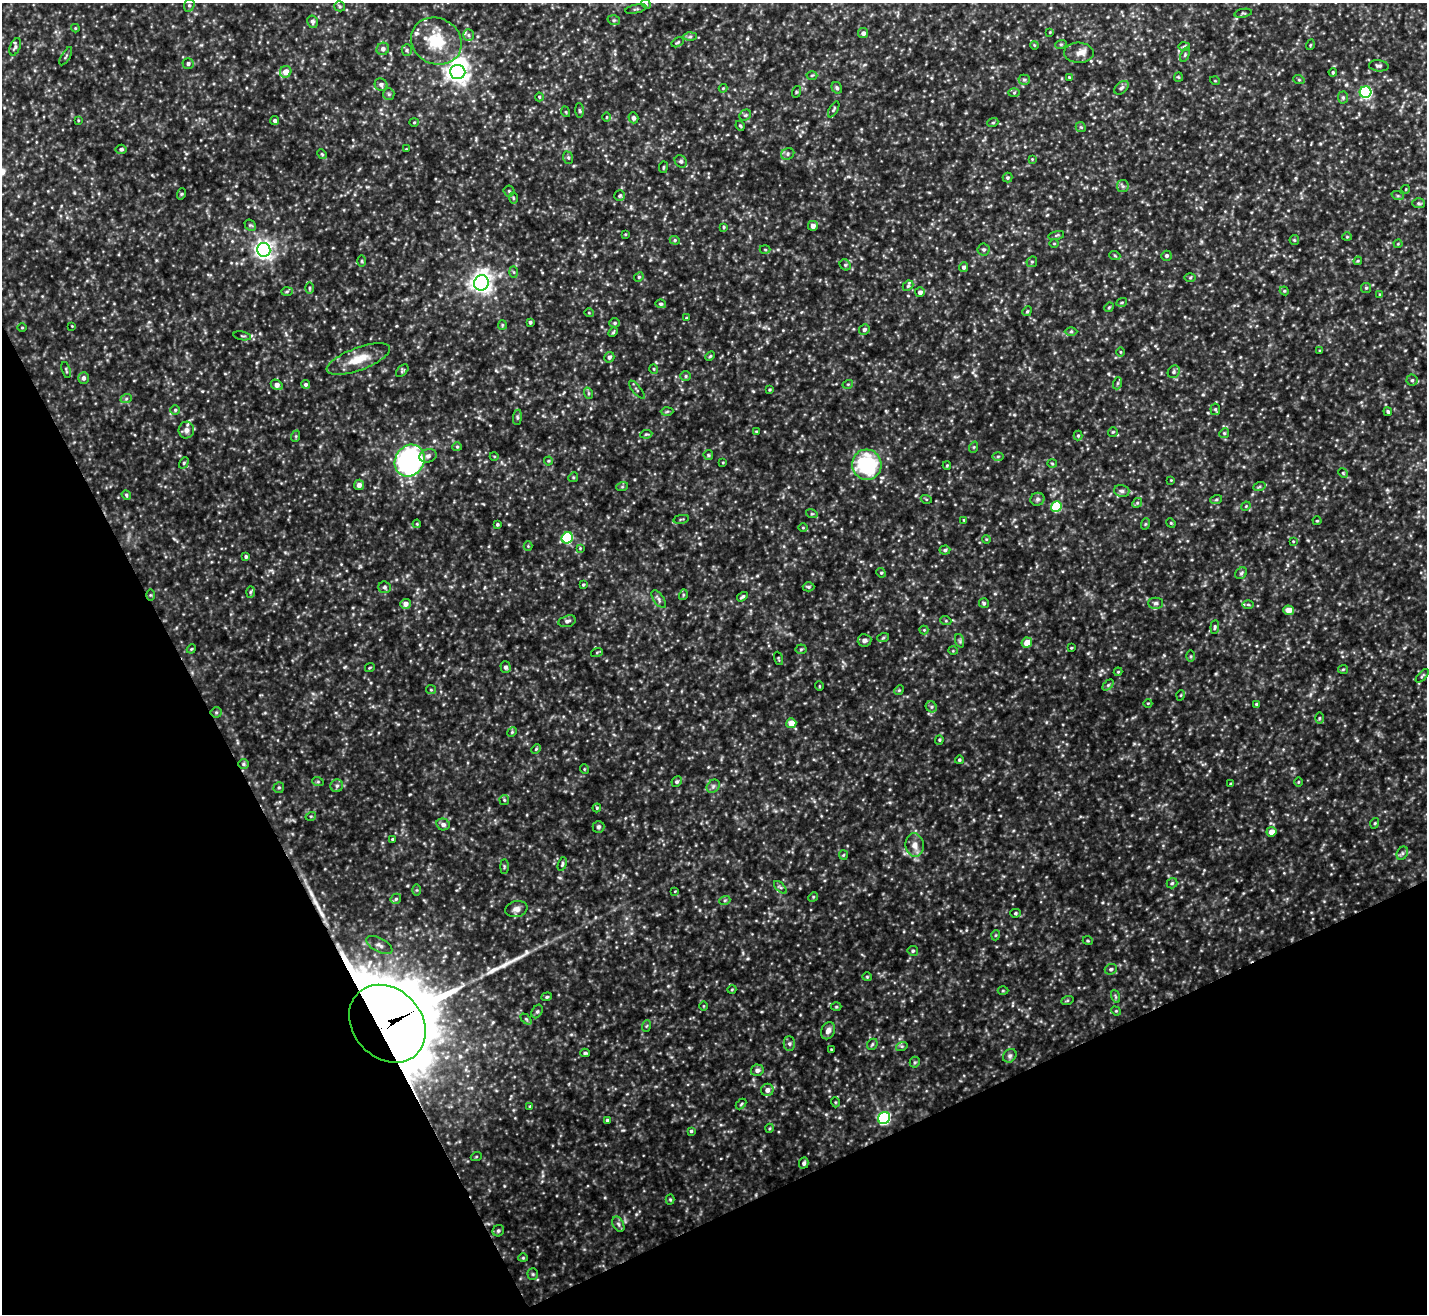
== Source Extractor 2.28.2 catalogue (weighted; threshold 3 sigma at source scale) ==
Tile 14 of 4 x 4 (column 2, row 4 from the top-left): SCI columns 1425-2849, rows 154-1465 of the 5699 x 5686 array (HDU 1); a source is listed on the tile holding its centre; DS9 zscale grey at full resolution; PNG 1429 x 1316 px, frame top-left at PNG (2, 3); each listed source drawn as its Kron ellipse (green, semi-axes under 4 px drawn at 4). Shown black and unused: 25% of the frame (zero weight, under 3 of 5 exposures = <1% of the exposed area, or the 3 px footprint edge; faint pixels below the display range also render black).
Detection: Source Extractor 2.28.2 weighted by HDU 2 'WHT'; one run over the whole footprint, this tile lists its part. Background 0.207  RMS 0.025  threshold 0.113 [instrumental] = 3 sigma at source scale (4.5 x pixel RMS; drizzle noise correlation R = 1.50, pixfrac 1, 0.05/0.05 arcsec/px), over >= 5 px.
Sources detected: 324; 1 inside a brighter object's white glare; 2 long thin detections or spike segments (spike, bleed or trail) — neither listed nor drawn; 3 inside a brighter listed object's ellipse — not listed separately; the other 318 listed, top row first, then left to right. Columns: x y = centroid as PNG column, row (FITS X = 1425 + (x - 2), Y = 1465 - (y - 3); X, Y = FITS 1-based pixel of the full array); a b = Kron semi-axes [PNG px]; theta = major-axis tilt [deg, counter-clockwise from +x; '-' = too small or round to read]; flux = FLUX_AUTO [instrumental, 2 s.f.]
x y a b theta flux
646 4 5 4 - 3
189 5 6 5 - 4.6
340 6 5 5 - 3.8
636 9 11 3 12 3.9
1243 13 9 3 10 3.2
614 20 6 5 - 3.9
313 22 6 5 - 5.4
75 28 4 4 - 2.3
1050 32 4 4 - 2.1
863 33 5 5 - 9.3
468 35 6 5 - 6.6
690 37 6 4 1 4.4
436 41 26 23 -27 100
678 42 6 3 31 3.1
1061 44 6 3 18 3.2
1034 45 4 3 - 2.2
1310 45 5 3 - 2.2
1184 46 6 4 2 3.7
15 47 9 5 69 5.9
383 49 6 6 - 8.8
407 50 5 5 - 3.9
1079 53 15 10 -1 19
1185 55 7 4 67 3.8
66 56 10 2 59 3.2
188 64 5 5 - 6.6
1379 66 10 5 -6 7.2
286 72 6 5 - 22
458 72 7 7 - 1600
1333 72 4 3 - 2.7
812 75 5 3 - 2.8
1069 77 3 3 - 2.2
1178 77 5 4 - 2.6
1024 80 5 5 - 4
1299 80 6 3 -19 2.8
1215 81 5 3 - 2
381 85 6 6 - 7.4
723 88 4 4 - 2.4
837 88 6 5 - 4.6
1121 88 8 5 39 6.4
796 92 6 3 73 2.8
1366 92 6 5 - 370
1014 93 6 4 2 3.1
389 94 6 5 - 4.4
539 97 4 4 - 2.3
1343 97 6 5 - 4.1
834 109 9 3 61 4.1
579 110 7 3 -88 3.7
566 112 5 3 - 2.3
745 115 6 5 - 4.3
607 117 5 3 - 1.9
633 118 5 5 - 7.6
78 120 4 3 - 2.2
275 121 4 4 - 5.3
414 122 4 4 - 2.7
993 122 5 3 - 2.5
740 126 5 4 - 3.2
1081 127 5 4 - 3.3
121 149 5 4 - 4.7
406 149 3 2 - 1.9
322 154 5 4 - 2.7
788 154 7 5 25 6
568 158 6 5 - 4.2
1032 159 4 4 - 2.3
681 161 7 5 -44 5
663 167 6 3 82 2.9
1007 178 5 5 - 4.1
1123 186 6 6 - 5.3
1406 189 4 3 - 1.8
509 191 5 5 - 4.1
181 194 6 3 71 2.5
620 195 5 5 - 4
1398 196 6 4 -19 3.8
513 198 6 4 -88 3.3
1419 203 6 5 - 4.1
250 225 6 5 - 4
813 226 5 5 - 12
724 227 4 4 - 2.9
625 234 3 3 - 2.1
1056 235 8 3 13 3.5
1347 237 4 4 - 2.5
675 240 5 4 - 3.7
1294 240 5 5 - 2.9
1054 244 5 3 - 2
1398 244 4 4 - 2.3
984 249 6 6 - 5.8
264 250 7 6 - 1100
765 250 5 3 - 2.6
1115 256 6 3 -20 2.8
1166 256 5 5 - 5.3
362 261 6 4 -90 2.9
1358 261 4 3 - 2.5
1032 262 6 5 - 3.7
845 265 6 5 - 3.8
964 267 5 4 - 6.7
514 272 6 4 -88 3.1
639 277 5 4 - 3.4
1190 278 5 3 - 2.8
481 283 8 7 - 1500
908 286 6 4 43 3.9
309 288 6 4 -90 3.5
1366 288 5 5 - 3.8
287 291 6 4 2 3.7
1284 291 4 4 - 2.9
920 292 5 5 - 9.1
1380 294 4 4 - 2.6
1122 302 5 3 - 2.4
661 304 5 4 - 4.6
1109 307 5 4 - 3
1027 311 5 4 - 3.4
589 313 5 3 - 2
686 318 4 3 - 2.3
530 322 3 3 - 4.4
615 323 5 4 - 4.2
502 325 5 4 - 3.1
72 326 2 2 - 1.7
22 328 4 3 - 1.9
864 329 5 5 - 6.1
1071 331 6 4 1 3.5
613 332 5 4 - 3
242 336 9 2 -11 3
1320 351 3 3 - 2.4
1120 352 5 3 - 2.5
710 356 5 4 - 3
609 357 5 5 - 7.3
358 359 33 11 20 54
654 369 5 3 - 2.2
66 370 8 2 -72 3
402 371 7 5 47 4.5
1174 372 7 5 51 5.2
686 376 5 5 - 4.1
83 378 6 5 - 7
1412 380 5 5 - 4.2
1118 383 6 4 70 3.6
306 384 4 4 - 5.1
848 384 5 3 - 2.4
277 385 6 4 -31 14
637 390 11 3 -51 4.4
769 390 4 4 - 2.9
588 393 6 4 -71 3.7
126 399 6 3 19 3.4
1215 409 5 5 - 4
175 410 5 5 - 3.8
667 411 6 4 2 3.2
1388 412 4 4 - 4.1
517 417 8 4 83 4.4
186 430 8 8 - 11
756 431 4 3 - 2.1
1113 432 5 5 - 3.1
1224 433 5 4 - 3.3
646 434 6 4 7 3.5
1078 435 5 4 - 3.1
296 436 6 4 72 3
457 447 4 4 - 3.3
974 447 5 3 - 2.7
708 455 5 4 - 3.1
428 456 9 6 18 9
494 456 4 3 - 2.3
998 456 6 4 1 3.5
410 461 16 14 59 580
548 461 4 4 - 2.8
723 462 4 2 - 1.8
184 463 6 4 61 3.5
1052 464 5 3 - 2.3
867 465 15 14 - 220
947 465 4 4 - 2.6
1343 473 5 4 - 2.9
573 477 5 4 - 3.2
1171 480 3 3 - 1.7
359 485 5 5 - 11
622 487 6 4 19 3.1
1259 487 6 4 19 3.6
1122 491 8 5 -15 7.3
126 495 5 4 - 3.1
926 499 5 3 - 2.5
1037 499 7 6 - 6.5
1216 500 6 4 20 3.2
1137 503 5 4 - 3.5
1246 506 5 3 - 2.2
1056 507 5 5 - 140
812 514 6 3 -17 2.8
681 519 8 2 11 2.5
964 520 4 3 - 2.2
1317 521 4 4 - 2.3
1171 523 5 4 - 3
417 524 4 3 - 2.1
497 524 4 4 - 3.7
1145 524 6 3 71 2.8
803 528 5 3 - 2.1
567 538 6 5 - 170
986 539 4 3 - 2.2
1293 541 4 2 - 1.7
528 546 4 4 - 2.4
580 548 4 4 - 2.3
945 550 5 4 - 4.4
246 557 4 4 - 4.6
881 573 5 4 - 3.3
1241 573 6 5 - 4.5
583 585 3 3 - 2.7
385 587 6 5 - 4.9
808 587 6 4 -1 3.9
250 592 6 4 87 3.3
150 595 5 4 - 2.7
683 595 5 3 - 3
742 597 6 3 32 5
659 599 10 5 -54 7.3
984 603 5 4 - 4.3
1156 603 7 5 0 6.9
405 604 5 5 - 13
1248 604 6 4 -2 3.2
1289 610 5 5 - 23
567 621 9 5 15 7.4
946 621 5 3 - 2.6
1215 627 7 4 84 4.3
924 630 4 4 - 2.7
883 638 6 4 19 3.5
864 640 7 6 - 9.4
960 641 7 4 -72 4.3
1027 643 5 5 - 27
1071 648 3 3 - 2
191 649 5 3 - 2.5
801 649 5 5 - 3.7
953 651 5 3 - 2
597 652 6 4 19 2.8
1191 656 5 4 - 3
778 658 7 3 -71 2.4
370 667 5 3 - 2.3
506 667 6 5 - 6.2
1343 669 5 4 - 2.9
1118 672 4 4 - 2.7
1422 676 8 3 47 3.8
1108 685 6 4 45 4.2
819 686 5 3 - 1.9
431 690 5 4 - 2.9
899 690 5 4 - 3
1181 695 5 3 - 2.4
1148 703 4 3 - 1.9
1257 704 4 3 - 3.4
931 707 6 5 - 4.8
216 712 5 5 - 3.9
1319 718 6 4 89 3
791 723 5 5 - 29
512 732 5 4 - 3.2
939 740 5 4 - 3
536 749 5 4 - 3
959 760 4 4 - 3.4
243 764 5 5 - 4.2
584 769 5 3 - 2.2
318 782 6 4 -19 3.1
677 782 5 5 - 5
1298 782 5 3 - 2.2
1231 784 3 3 - 3.1
337 786 6 6 - 7
713 786 7 6 - 6.5
279 788 6 5 - 4.2
504 800 5 4 - 3.2
597 808 4 4 - 2.5
311 816 5 3 - 2.9
1375 823 5 3 - 2.8
443 824 7 6 - 9.1
598 827 6 6 - 5.1
1271 832 5 5 - 19
392 839 3 3 - 2.9
915 845 12 9 -83 20
1402 853 7 5 61 5.3
843 855 4 4 - 2.7
562 864 7 3 72 4.3
504 866 7 3 -90 3.3
1172 883 5 5 - 3.8
780 887 8 4 -45 4.7
417 890 6 4 90 3
675 891 4 2 - 1.7
813 897 5 4 - 3.1
396 899 5 5 - 4.7
725 900 6 3 19 3.3
516 909 11 8 10 13
1015 913 5 4 - 3.7
996 935 5 3 - 2.4
1088 941 5 3 - 2.6
379 945 14 7 -28 14
913 951 5 5 - 4.4
1111 969 6 5 - 5
867 977 4 4 - 2.5
732 989 4 3 - 2.3
1003 991 5 3 - 2.6
1115 996 6 4 -71 3.4
547 997 5 4 - 3.6
1067 1001 6 4 20 3.1
703 1006 5 3 - 2
836 1007 5 3 - 2.5
537 1011 7 5 62 5
1116 1011 5 4 - 2.7
526 1019 6 4 -45 3.9
387 1024 42 34 -47 27000
646 1026 6 3 70 3
828 1031 9 6 66 14
789 1044 7 5 -89 5.9
872 1044 6 5 - 3.9
902 1046 6 4 17 3.6
831 1049 3 2 - 1.8
585 1053 5 3 - 4.1
1010 1056 7 6 - 6.6
915 1062 5 5 - 3.6
757 1070 6 5 - 9.3
767 1090 6 6 - 13
835 1102 5 3 - 2.5
741 1104 6 3 45 3
530 1106 4 4 - 2.9
884 1118 6 6 - 320
607 1120 4 4 - 3.3
770 1128 4 3 - 2.5
691 1131 4 4 - 3.5
476 1157 5 3 - 2.4
804 1163 5 4 - 6.5
670 1199 5 4 - 3
618 1224 8 5 -60 6.8
498 1231 6 5 - 5
523 1258 4 4 - 2.6
533 1274 5 5 - 3.8
Overlapping masked pixels (flux is a lower limit): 2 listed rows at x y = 150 595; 387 1024
Unlisted compact peaks at least as high as the median listed source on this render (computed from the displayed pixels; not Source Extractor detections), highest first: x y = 345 667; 753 391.